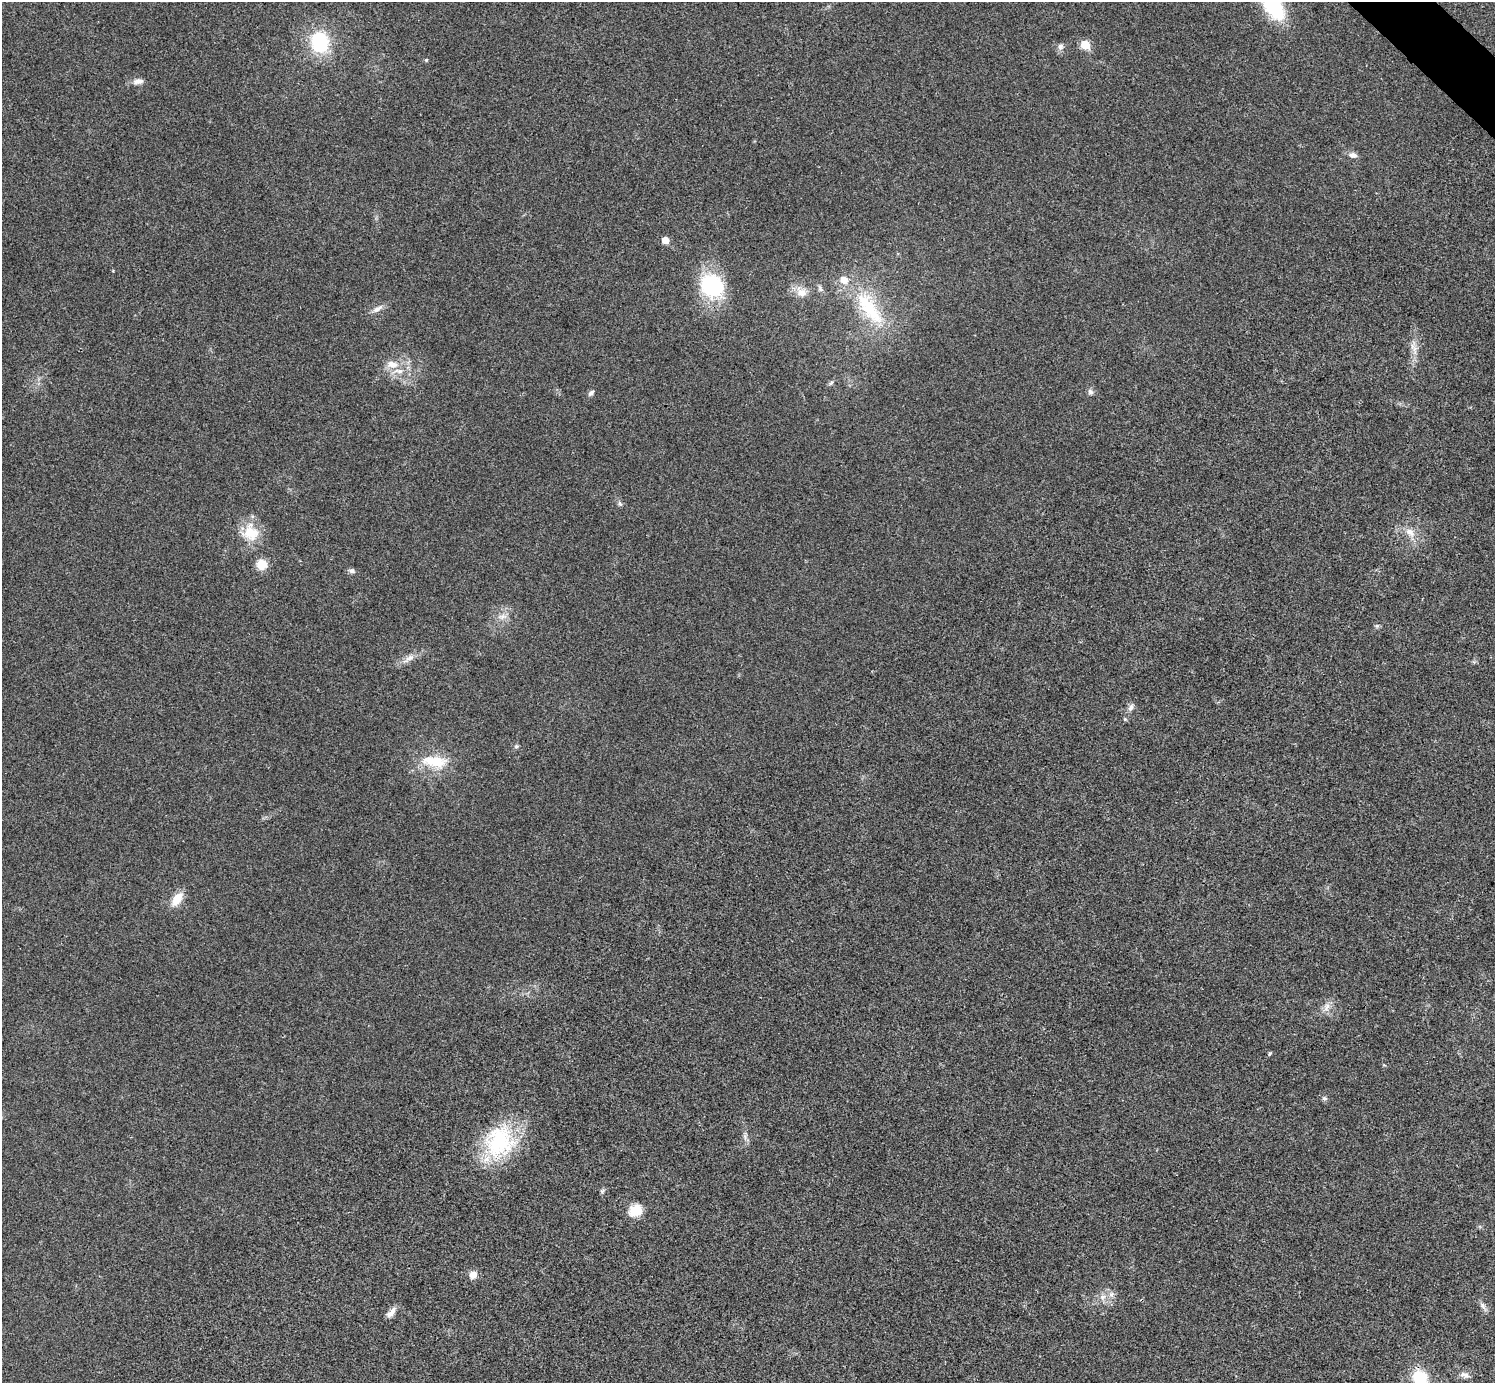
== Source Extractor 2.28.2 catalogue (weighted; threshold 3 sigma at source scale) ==
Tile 10 of 4 x 4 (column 2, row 3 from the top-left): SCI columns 1500-2992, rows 1682-3062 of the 5991 x 5991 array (HDU 1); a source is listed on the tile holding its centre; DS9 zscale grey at full resolution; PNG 1497 x 1385 px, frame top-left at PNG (2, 2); no overlay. Shown black and unused: <1% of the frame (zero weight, under 3 of 4 exposures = <1% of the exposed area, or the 3 px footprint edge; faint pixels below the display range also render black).
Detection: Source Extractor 2.28.2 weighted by HDU 2 'WHT'; one run over the whole footprint, this tile lists its part. Background 0.0218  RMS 0.0053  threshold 0.0241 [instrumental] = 3 sigma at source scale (4.5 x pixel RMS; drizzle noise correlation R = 1.50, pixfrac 1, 0.05/0.05 arcsec/px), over >= 5 px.
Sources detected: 46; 1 inside a brighter listed object's ellipse — not listed separately; the other 45 listed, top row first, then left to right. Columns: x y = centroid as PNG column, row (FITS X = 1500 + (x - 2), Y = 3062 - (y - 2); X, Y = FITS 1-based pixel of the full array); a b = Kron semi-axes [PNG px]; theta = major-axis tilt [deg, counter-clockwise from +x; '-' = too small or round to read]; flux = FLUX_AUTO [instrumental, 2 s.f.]
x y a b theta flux
1273 6 38 18 -56 37
319 42 19 16 -75 34
1085 45 6 5 - 16
1060 46 8 7 - 1.9
426 60 4 4 - 0.7
138 81 14 7 9 3.1
1353 155 11 7 -9 2.5
665 240 5 5 - 7
712 286 23 19 -37 50
820 289 9 5 -63 1.5
801 292 17 13 -38 6.2
869 308 61 22 -55 39
377 309 18 7 30 3.2
1415 349 16 4 -83 3.2
392 364 19 10 -7 7.4
831 383 9 5 38 1.1
1090 392 8 7 - 1.6
591 393 8 5 51 1.4
620 504 9 4 -54 1.1
1410 532 14 9 -40 5.1
250 533 23 22 - 14
262 564 12 12 - 7
352 571 8 7 - 1.5
502 616 14 7 12 3.4
1377 626 6 5 - 1
409 658 22 6 34 4
1131 707 11 6 62 2.1
1125 719 6 4 -45 0.64
516 746 6 4 1 0.82
435 762 35 15 -7 17
177 899 16 9 56 9.1
1326 1007 13 8 69 3.6
1270 1053 6 3 59 0.59
1324 1098 7 5 -14 1.2
745 1137 8 5 -79 1.7
500 1142 43 37 70 48
602 1191 7 4 45 0.93
635 1210 12 10 32 12
473 1275 10 9 - 3.7
1111 1294 9 8 - 2.5
1103 1297 9 6 21 2.4
1483 1306 14 6 -58 2.4
391 1312 16 7 51 3.2
1464 1375 13 7 -15 2.8
1420 1378 20 17 -52 18
Isophote crosses this tile's border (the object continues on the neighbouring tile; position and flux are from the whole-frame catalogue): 2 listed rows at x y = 1273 6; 1420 1378